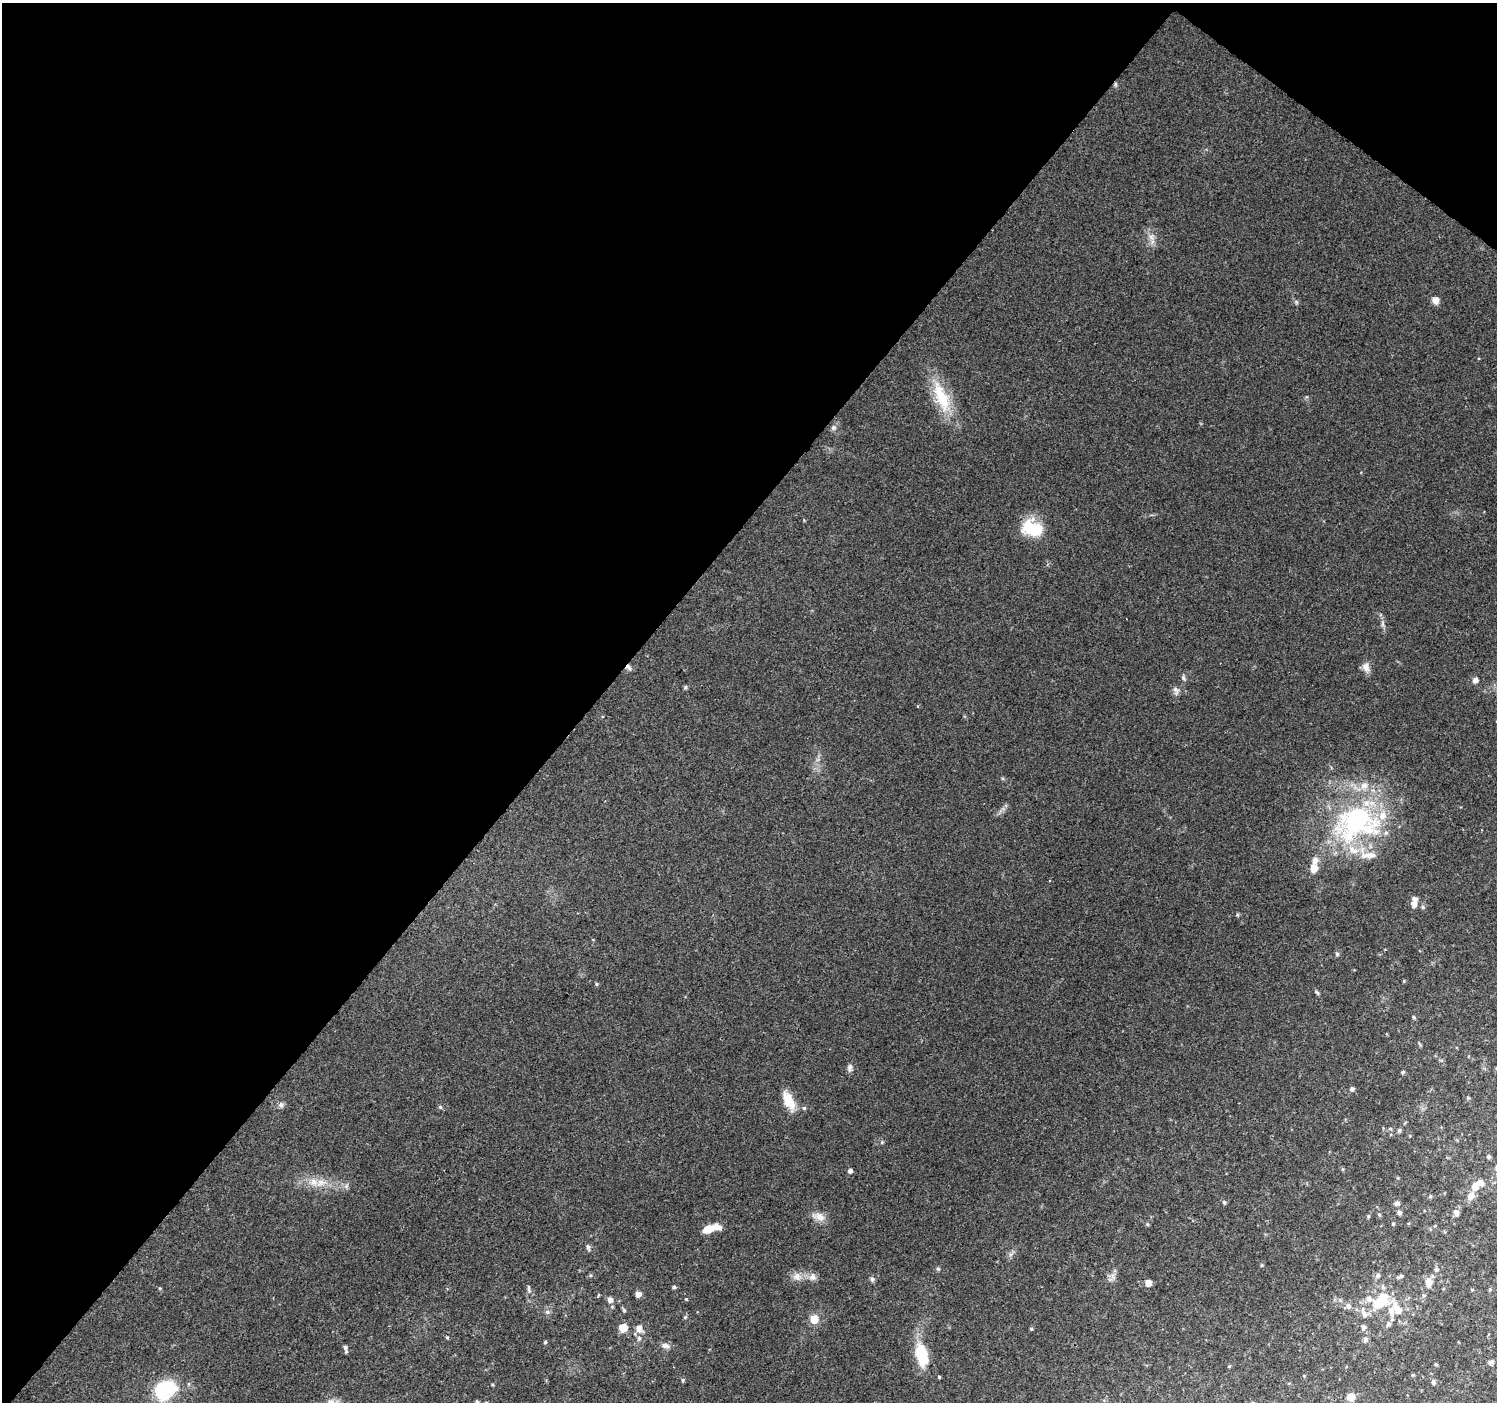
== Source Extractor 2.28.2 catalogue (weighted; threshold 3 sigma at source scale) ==
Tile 2 of 4 x 4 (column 2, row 1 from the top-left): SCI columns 1503-2997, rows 4444-5843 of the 5987 x 6020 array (HDU 1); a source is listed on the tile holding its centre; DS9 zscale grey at full resolution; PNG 1499 x 1404 px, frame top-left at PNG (2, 3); no overlay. Shown black and unused: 42% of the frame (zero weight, under 2 of 3 exposures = <1% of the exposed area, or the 3 px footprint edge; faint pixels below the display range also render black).
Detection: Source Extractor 2.28.2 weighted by HDU 2 'WHT'; one run over the whole footprint, this tile lists its part. Background 0.119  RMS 0.0081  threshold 0.0365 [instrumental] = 3 sigma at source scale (4.5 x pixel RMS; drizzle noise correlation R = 1.50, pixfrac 1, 0.0396/0.0396 arcsec/px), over >= 5 px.
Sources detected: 111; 2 inside a brighter object's white glare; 1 cosmic-ray / hot-pixel residue — not listed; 13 inside a brighter listed object's ellipse — not listed separately; the other 95 listed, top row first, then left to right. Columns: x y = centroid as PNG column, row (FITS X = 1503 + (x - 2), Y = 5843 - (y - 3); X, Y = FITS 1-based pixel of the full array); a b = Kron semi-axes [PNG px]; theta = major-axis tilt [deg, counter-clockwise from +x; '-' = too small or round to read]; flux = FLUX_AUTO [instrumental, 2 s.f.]
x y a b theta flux
1151 237 8 6 -46 3
1435 300 8 7 - 5.3
941 397 47 16 -68 31
833 428 7 6 - 2.2
1031 529 23 17 -31 28
1382 624 7 4 -89 1.8
628 667 9 5 -49 2.5
1366 667 13 9 -67 5.1
1183 678 7 5 -88 1.7
1475 680 7 7 - 2.6
685 687 6 5 - 1.2
1176 690 13 6 -62 2.7
1357 820 68 47 30 150
1414 904 8 7 - 4.1
1423 907 5 5 - 1.3
1337 954 6 5 - 1.5
596 984 5 3 - 0.94
1317 992 7 4 -45 1.3
1414 1017 5 4 - 1.1
850 1068 11 5 81 2.5
1403 1072 5 4 - 1.4
1352 1089 5 5 - 2.2
1468 1098 6 3 -19 0.86
788 1101 19 9 -64 18
281 1105 7 7 - 2.3
440 1107 5 4 - 1.2
804 1108 5 5 - 1.2
1390 1129 5 4 - 1.1
1399 1130 6 5 - 1.6
882 1142 5 4 - 0.96
1489 1157 4 4 - 1.7
1343 1169 6 4 90 0.84
850 1171 5 5 - 2.4
314 1182 12 9 -38 7.3
1475 1187 8 6 72 9.1
1430 1196 5 4 - 1
1471 1196 11 8 54 5.1
1224 1202 5 5 - 1.3
1397 1203 5 5 - 2.7
1399 1212 5 5 - 2.4
1456 1213 6 5 - 3.8
1379 1214 5 3 - 0.83
1368 1216 4 4 - 0.91
819 1217 17 10 -19 6.5
1147 1224 5 3 - 0.86
1393 1224 4 4 - 0.87
710 1228 18 7 14 14
588 1247 9 5 -74 1.7
1262 1265 5 3 - 0.78
938 1269 5 5 - 1.2
1436 1270 6 6 - 1.8
1378 1275 6 6 - 2
1401 1276 7 5 44 1.4
797 1277 11 10 - 5.2
812 1277 11 8 1 4.2
872 1279 7 5 -87 1.8
1429 1282 12 8 81 5.8
1148 1283 5 5 - 6.5
674 1287 4 4 - 1.3
1383 1287 8 5 -73 1.9
160 1288 5 3 - 0.7
529 1290 7 4 -72 1.5
1472 1290 4 4 - 0.74
638 1294 5 5 - 4.7
1384 1297 11 8 -63 17
686 1299 4 4 - 0.7
1369 1299 7 6 - 3.7
610 1300 6 5 - 3.8
1348 1306 7 6 - 3
624 1310 6 4 -47 1.1
1391 1311 17 10 87 8.7
547 1312 6 5 - 1.7
1364 1314 11 9 -68 4.2
685 1317 5 4 - 0.92
814 1319 7 7 - 12
1364 1327 6 5 - 2.6
623 1328 6 6 - 14
639 1328 9 7 -39 5.5
1031 1329 4 4 - 0.9
447 1337 4 4 - 0.84
639 1338 7 6 - 2.1
1365 1340 6 5 - 2.4
545 1342 4 4 - 0.98
665 1346 12 7 -15 3.4
345 1347 7 6 - 2.2
922 1354 25 15 -88 25
1491 1362 7 5 9 2
1229 1366 4 4 - 0.8
939 1377 4 3 - 0.79
683 1380 5 4 - 1.2
1433 1382 6 5 - 1.7
165 1390 19 16 22 64
1351 1397 11 10 - 6.4
331 1402 9 8 - 4.8
477 1402 5 4 - 1.9
Overlapping masked pixels (flux is a lower limit): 1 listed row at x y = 628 667
Isophote crosses this tile's border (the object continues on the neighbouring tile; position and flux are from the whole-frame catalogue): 2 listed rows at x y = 331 1402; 477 1402
Unlisted compact peaks at least as high as the median listed source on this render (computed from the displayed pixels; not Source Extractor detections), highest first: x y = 1296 302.